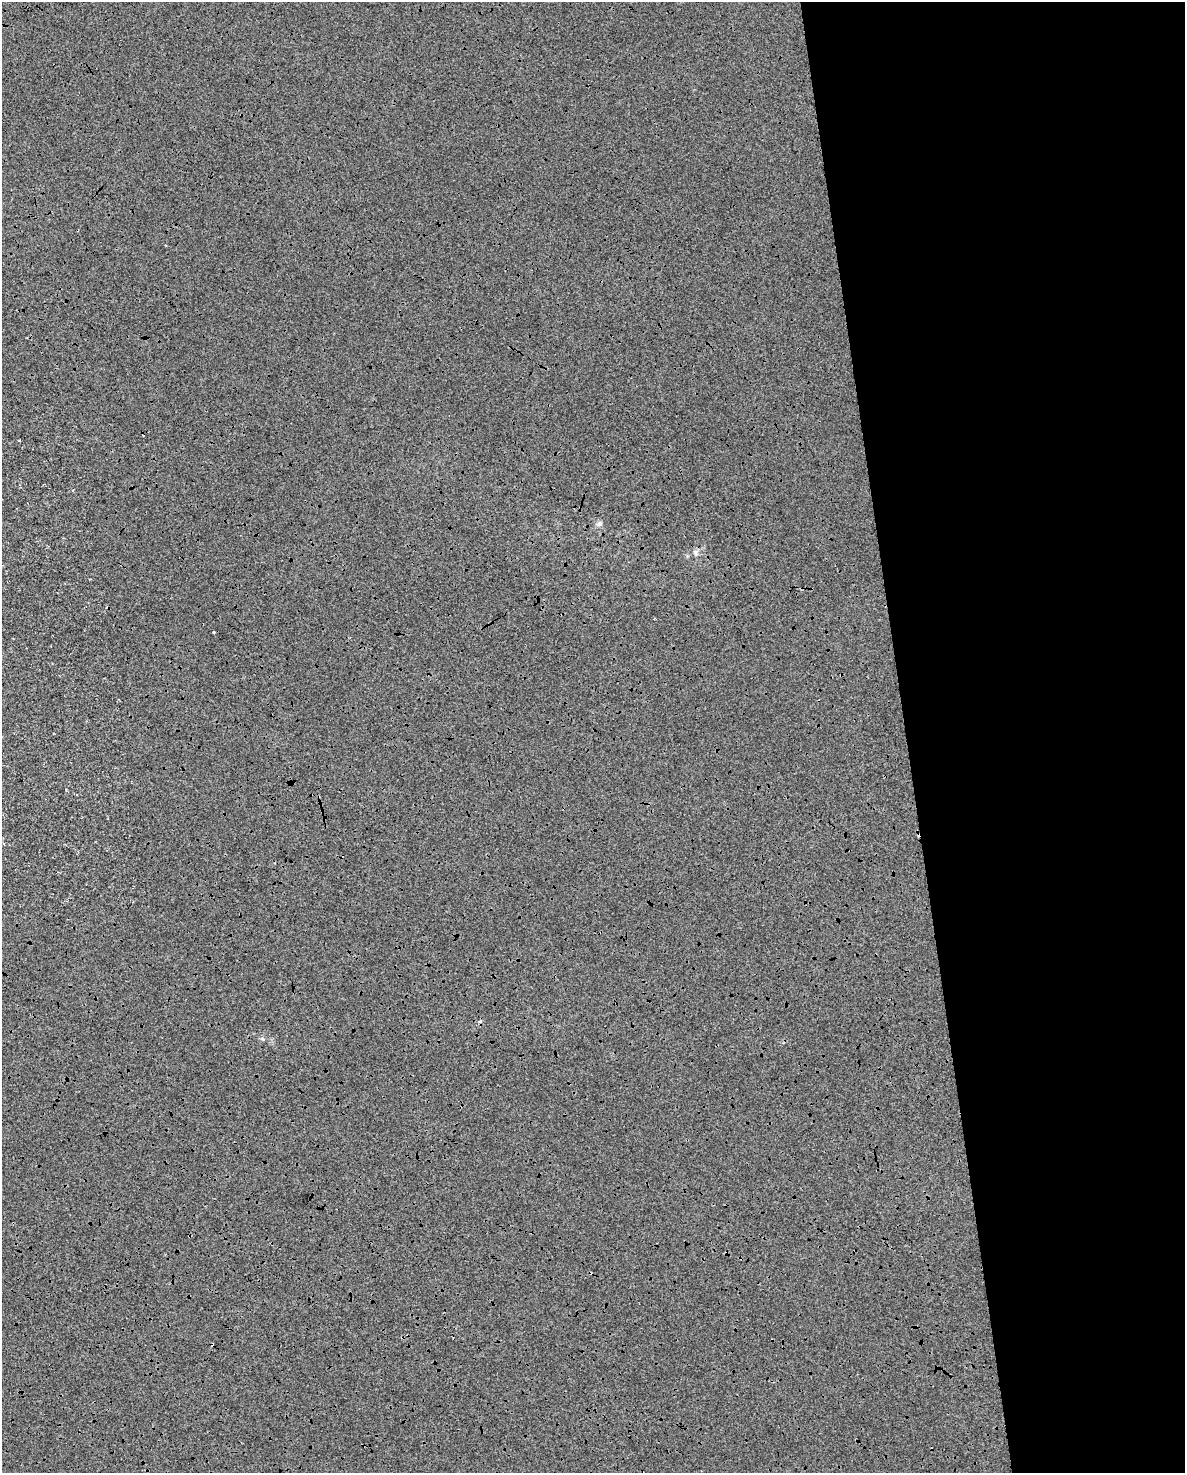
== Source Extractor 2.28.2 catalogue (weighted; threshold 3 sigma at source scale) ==
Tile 8 of 4 x 3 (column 4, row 2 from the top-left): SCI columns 3551-4733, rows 1536-3006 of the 4734 x 4497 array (HDU 1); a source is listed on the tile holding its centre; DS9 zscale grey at full resolution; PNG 1187 x 1475 px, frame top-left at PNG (2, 2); no overlay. Shown black and unused: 24% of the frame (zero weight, under 3 of 4 exposures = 2% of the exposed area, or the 3 px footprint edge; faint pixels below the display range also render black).
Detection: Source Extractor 2.28.2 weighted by HDU 2 'WHT'; one run over the whole footprint, this tile lists its part. Background 1.83e-04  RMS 0.0065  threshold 0.0294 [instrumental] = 3 sigma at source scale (4.5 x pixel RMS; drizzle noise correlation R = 1.50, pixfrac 1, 0.0396/0.0396 arcsec/px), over >= 5 px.
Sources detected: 6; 3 cosmic-ray / hot-pixel residue — not listed; the other 3 listed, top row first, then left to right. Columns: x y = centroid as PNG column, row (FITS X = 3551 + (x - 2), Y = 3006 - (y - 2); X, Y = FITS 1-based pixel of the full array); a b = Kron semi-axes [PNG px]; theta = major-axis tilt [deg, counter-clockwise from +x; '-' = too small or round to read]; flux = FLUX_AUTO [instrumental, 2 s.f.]
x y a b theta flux
599 523 7 5 44 1.4
695 552 6 6 - 1.5
212 1344 4 2 - 0.66
Overlapping masked pixels (flux is a lower limit): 1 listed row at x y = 212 1344